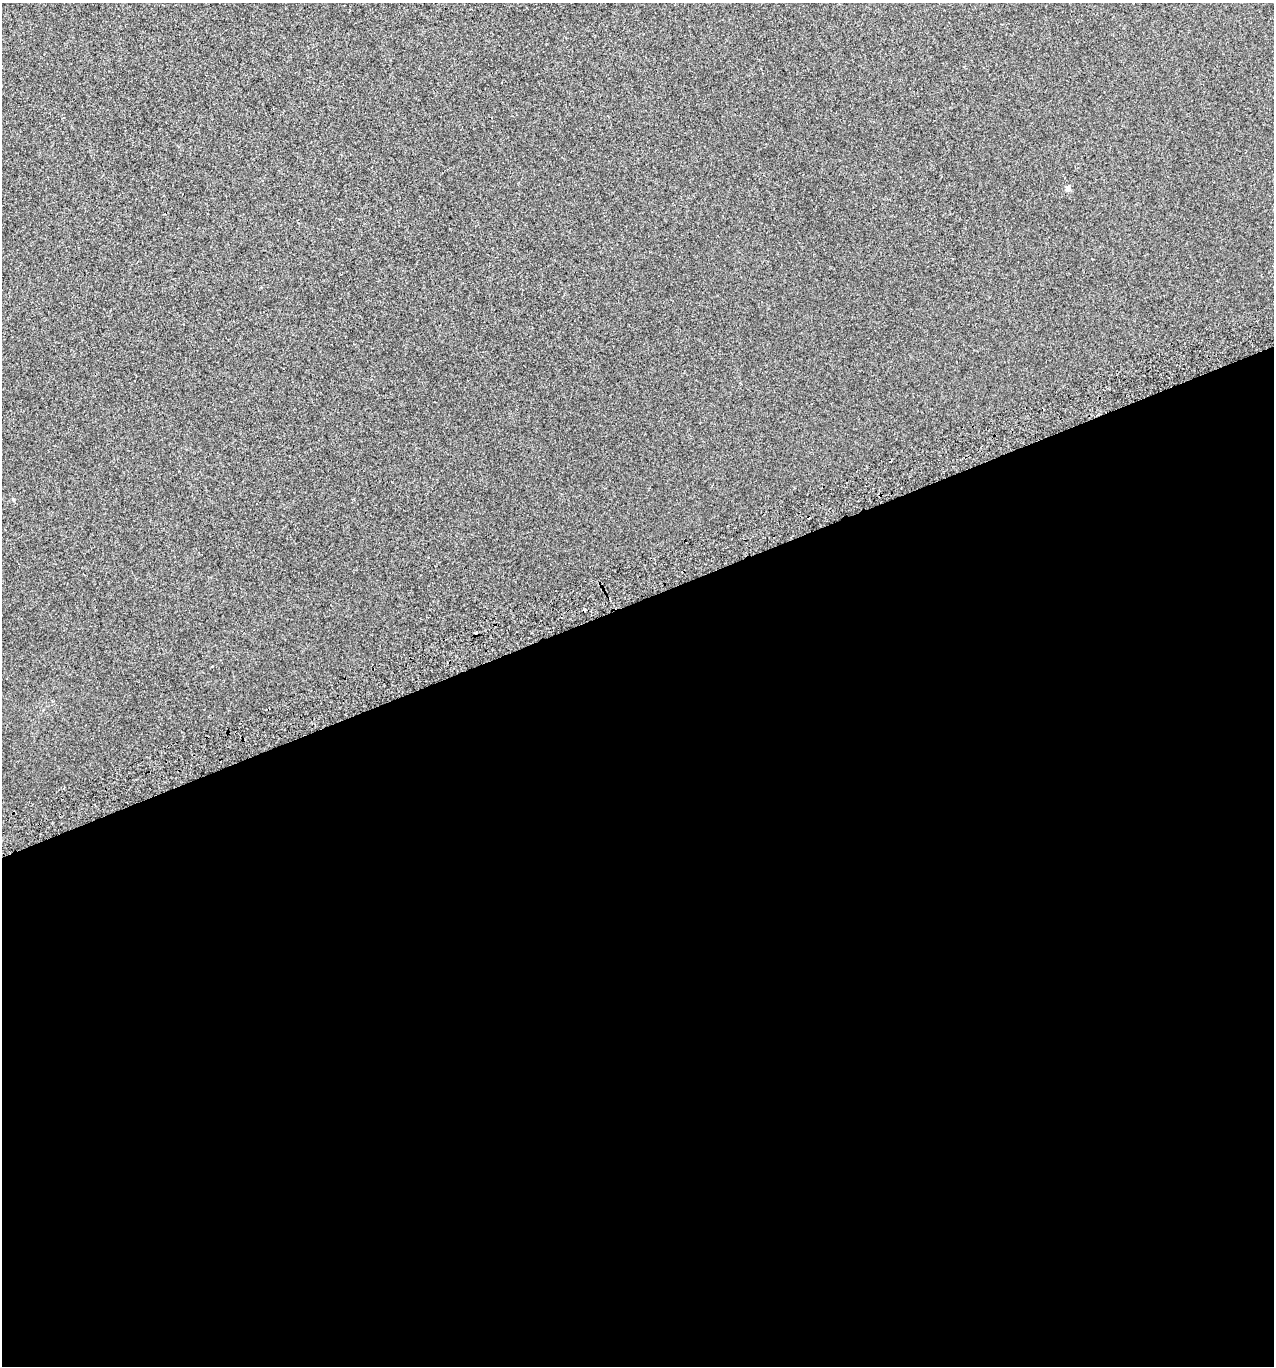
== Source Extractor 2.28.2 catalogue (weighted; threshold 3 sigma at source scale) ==
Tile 15 of 4 x 4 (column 3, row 4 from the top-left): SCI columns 2630-3901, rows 43-1406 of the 5313 x 5536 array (HDU 1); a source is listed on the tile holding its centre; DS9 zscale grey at full resolution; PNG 1276 x 1368 px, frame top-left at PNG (2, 3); no overlay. Shown black and unused: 56% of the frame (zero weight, under 2 of 3 exposures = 2% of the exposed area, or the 3 px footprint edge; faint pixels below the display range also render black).
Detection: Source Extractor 2.28.2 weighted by HDU 2 'WHT'; one run over the whole footprint, this tile lists its part. Background 0.00305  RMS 0.0074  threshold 0.0333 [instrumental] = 3 sigma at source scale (4.5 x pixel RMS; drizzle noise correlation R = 1.50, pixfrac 1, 0.0396/0.0396 arcsec/px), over >= 5 px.
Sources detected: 3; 1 cosmic-ray / hot-pixel residue — not listed; the other 2 listed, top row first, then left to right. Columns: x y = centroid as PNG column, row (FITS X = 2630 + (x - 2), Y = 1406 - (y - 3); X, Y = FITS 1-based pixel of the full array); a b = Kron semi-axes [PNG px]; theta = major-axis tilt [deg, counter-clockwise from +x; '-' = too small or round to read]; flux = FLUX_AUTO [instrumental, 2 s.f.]
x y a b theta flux
1067 189 5 4 - 4.1
212 666 3 2 - 0.58